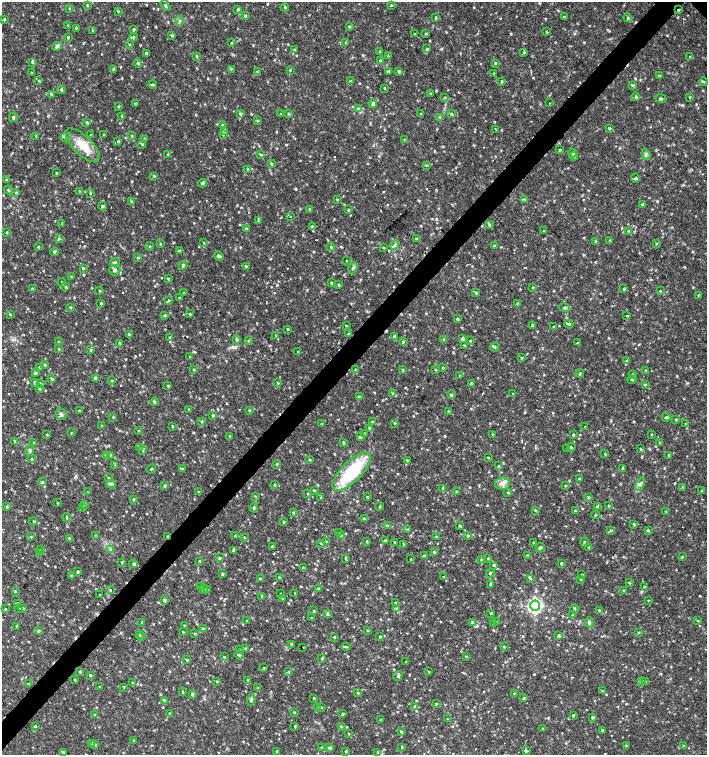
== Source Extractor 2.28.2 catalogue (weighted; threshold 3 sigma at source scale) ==
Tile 7 of 4 x 4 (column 3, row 2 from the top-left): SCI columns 3045-4453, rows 3012-4516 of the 6023 x 6029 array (HDU 1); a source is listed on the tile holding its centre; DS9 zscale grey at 2 x 2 block average (1 PNG px = mean of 2 x 2 image px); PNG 709 x 757 px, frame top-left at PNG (2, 2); each listed source drawn as its Kron ellipse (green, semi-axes under 4 px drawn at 4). Shown black and unused: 4% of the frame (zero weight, under 2 of 3 exposures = <1% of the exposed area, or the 3 px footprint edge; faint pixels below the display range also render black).
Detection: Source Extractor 2.28.2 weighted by HDU 2 'WHT'; one run over the whole footprint, this tile lists its part. Background 0.0332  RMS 0.0036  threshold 0.0164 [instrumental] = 3 sigma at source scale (4.5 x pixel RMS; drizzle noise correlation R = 1.50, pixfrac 1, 0.0396/0.0396 arcsec/px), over >= 5 px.
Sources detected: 919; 11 cosmic-ray / hot-pixel residue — neither listed nor drawn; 18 inside a brighter listed object's ellipse — not listed separately; of the other 890, all 500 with FLUX_AUTO >= 0.612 (the completeness limit of this list) listed and drawn (390 fainter detections not listed), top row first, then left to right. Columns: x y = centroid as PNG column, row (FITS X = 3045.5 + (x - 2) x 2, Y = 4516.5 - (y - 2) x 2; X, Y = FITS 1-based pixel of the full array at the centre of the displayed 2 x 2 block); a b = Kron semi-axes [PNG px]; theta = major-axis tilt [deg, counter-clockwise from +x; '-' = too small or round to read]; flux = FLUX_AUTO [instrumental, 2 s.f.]
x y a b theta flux
87 5 3 3 - 0.83
165 6 6 3 -56 1.3
391 6 2 2 - 9.5
285 7 4 3 - 0.96
69 8 3 2 - 0.65
238 9 4 3 - 1
679 10 3 2 - 1.1
118 11 3 3 - 0.8
245 16 4 3 - 0.99
564 17 4 2 - 0.78
436 18 4 2 - 0.77
628 18 4 3 - 1.1
4 19 3 3 - 1
179 21 5 3 - 1.4
68 25 2 2 - 0.76
349 26 3 3 - 0.88
76 28 3 2 - 0.66
134 29 3 3 - 0.92
92 30 3 3 - 0.62
546 32 3 3 - 0.65
414 34 2 2 - 3.4
426 34 3 3 - 0.68
172 35 4 3 - 1.1
68 37 3 2 - 1
133 37 4 3 - 1.1
346 42 3 3 - 0.69
232 43 3 3 - 0.68
129 44 3 2 - 0.63
57 46 5 4 - 2
294 49 3 2 - 0.64
427 49 4 3 - 1.1
380 52 3 2 - 0.68
524 52 3 3 - 1.1
146 53 3 3 - 0.89
388 55 3 3 - 0.71
197 56 3 3 - 0.77
690 57 2 2 - 1
380 61 3 3 - 1
32 62 3 3 - 0.97
138 63 4 3 - 1.3
495 63 3 3 - 0.77
113 69 4 2 - 0.83
231 69 3 3 - 0.82
290 70 3 2 - 0.81
388 71 4 3 - 1.1
399 71 3 3 - 1
258 72 4 3 - 1.3
32 73 3 3 - 0.74
494 73 4 2 - 0.67
659 75 3 3 - 0.79
39 81 4 2 - 0.7
350 81 3 2 - 0.64
502 81 3 3 - 1
704 82 4 2 - 0.78
153 84 4 3 - 1.1
632 85 4 3 - 1.4
384 88 3 2 - 0.64
61 90 4 3 - 1.3
51 94 3 2 - 0.7
431 94 3 2 - 0.67
636 97 4 3 - 1.1
690 97 3 2 - 0.62
445 98 3 2 - 0.64
661 99 5 3 - 1.5
550 103 2 2 - 1.1
135 104 3 2 - 0.85
373 104 4 4 - 1.6
118 106 3 3 - 0.8
358 108 3 2 - 0.73
240 114 3 3 - 1.3
280 114 3 2 - 0.61
289 114 4 3 - 0.94
421 114 3 2 - 0.74
452 114 3 2 - 0.69
122 116 3 2 - 0.84
13 117 5 3 - 1.4
440 117 3 3 - 0.87
258 120 3 3 - 0.68
87 123 3 3 - 0.97
222 125 3 2 - 0.72
609 128 4 3 - 1.2
496 129 4 2 - 2.9
224 131 4 3 - 1.8
223 134 3 3 - 0.7
91 135 3 2 - 0.64
104 135 3 2 - 0.69
36 136 3 2 - 0.73
132 136 3 3 - 0.61
65 138 5 3 - 1.4
144 139 3 3 - 1.2
405 140 4 2 - 0.77
118 141 3 3 - 0.69
142 144 4 3 - 0.92
83 145 22 9 -45 17
560 150 3 2 - 0.73
572 153 4 3 - 1
646 154 5 3 - 1.8
167 155 2 2 - 0.63
261 155 4 2 - 0.78
574 156 4 3 - 1.2
271 164 3 3 - 0.79
426 165 3 2 - 0.71
248 169 4 3 - 0.98
56 173 3 2 - 0.63
154 176 3 2 - 0.64
635 178 4 3 - 1.2
6 180 3 3 - 0.96
202 183 4 3 - 1.4
8 190 5 2 - 0.99
80 191 3 3 - 0.69
16 192 4 3 - 0.97
90 193 2 2 - 0.66
337 199 3 2 - 0.7
524 199 3 3 - 0.87
131 201 4 3 - 0.71
642 204 3 3 - 0.78
102 206 4 3 - 1.6
310 209 3 3 - 1
348 210 3 3 - 0.91
290 216 2 2 - 0.82
258 221 3 2 - 0.87
62 223 3 2 - 0.61
489 225 4 3 - 1.1
312 226 4 3 - 0.92
246 229 4 3 - 1.4
544 231 3 2 - 0.65
628 231 4 2 - 0.68
7 232 3 2 - 0.74
59 239 4 3 - 0.93
416 239 3 3 - 0.83
610 240 3 2 - 0.66
596 241 3 3 - 1.1
204 243 3 2 - 0.62
656 243 3 2 - 0.76
160 244 3 2 - 0.8
394 245 4 3 - 1.4
494 245 3 2 - 0.93
38 247 3 3 - 0.77
149 247 4 3 - 0.85
331 247 4 3 - 1.3
383 247 3 2 - 0.73
179 251 4 3 - 1.1
54 252 4 4 - 1.2
219 256 4 3 - 2.3
138 258 3 3 - 0.75
347 261 2 2 - 0.64
115 262 5 3 - 1.2
183 265 4 3 - 1.2
246 266 3 3 - 0.77
83 268 3 2 - 0.78
353 268 6 4 60 1.8
115 270 5 5 - 2.6
72 276 3 2 - 0.69
168 278 4 2 - 0.73
62 282 4 2 - 0.86
332 283 4 2 - 0.75
339 284 3 3 - 0.86
66 287 3 3 - 0.93
533 287 3 3 - 0.67
32 289 3 3 - 0.82
624 289 3 2 - 0.81
99 291 4 2 - 0.7
660 291 3 2 - 0.68
184 293 3 3 - 0.66
476 293 4 3 - 0.88
698 295 3 2 - 0.76
179 298 3 3 - 0.72
169 300 3 3 - 0.76
101 303 3 2 - 0.88
517 303 3 2 - 0.78
70 308 3 2 - 0.93
565 308 5 3 - 1.5
10 314 3 2 - 0.72
190 314 3 3 - 0.81
165 315 3 3 - 1
627 315 2 2 - 3.8
457 319 3 3 - 1
569 324 4 3 - 1.1
346 325 3 2 - 0.87
532 325 3 2 - 0.79
553 327 3 3 - 0.67
288 329 3 3 - 0.85
129 334 3 3 - 1.5
348 334 3 2 - 1
276 335 3 2 - 0.65
394 336 3 3 - 1
170 337 3 3 - 0.8
237 339 4 3 - 1.1
462 339 4 3 - 1.9
444 340 3 3 - 0.76
248 341 3 2 - 0.68
470 341 4 3 - 0.94
59 342 3 3 - 0.77
403 342 4 3 - 1.2
119 343 3 3 - 0.79
577 343 2 2 - 1
464 345 3 2 - 0.83
495 347 4 3 - 1.1
59 349 3 2 - 0.65
91 350 2 2 - 2.8
298 351 3 3 - 0.81
190 357 3 2 - 0.68
522 358 3 3 - 0.73
627 361 3 3 - 0.82
45 365 3 3 - 1.2
39 367 3 2 - 0.75
443 367 3 2 - 0.83
194 369 3 2 - 0.77
356 370 3 3 - 0.69
402 370 4 2 - 0.64
436 370 3 2 - 0.72
646 371 4 3 - 1.3
35 373 4 3 - 1.1
580 374 4 3 - 1.1
632 374 3 2 - 0.67
460 375 3 2 - 0.62
95 378 4 3 - 1.7
52 379 4 3 - 1.2
112 380 3 2 - 0.63
632 380 4 3 - 0.82
35 382 3 3 - 1.7
40 383 3 2 - 0.64
278 383 4 3 - 0.92
471 383 3 3 - 0.86
645 384 4 2 - 0.89
168 386 3 2 - 0.92
40 389 3 3 - 0.99
393 393 4 3 - 1.1
513 394 3 2 - 0.69
451 395 4 3 - 1.4
359 397 4 3 - 1.4
154 402 4 3 - 1.3
189 409 3 3 - 0.62
79 410 3 2 - 0.75
249 410 3 2 - 0.72
449 411 3 3 - 0.84
61 414 6 5 - 2.7
213 416 3 3 - 1.5
113 417 3 2 - 0.7
666 417 4 3 - 1.1
676 419 3 3 - 0.71
202 421 3 3 - 0.9
372 422 3 2 - 0.7
395 423 2 2 - 0.63
686 423 3 2 - 0.71
321 424 3 2 - 0.61
102 426 3 3 - 0.74
172 426 3 2 - 0.74
585 427 3 2 - 0.7
369 428 3 3 - 0.95
138 431 3 2 - 0.62
71 433 2 2 - 0.62
365 433 3 2 - 0.64
47 435 3 3 - 0.85
493 435 3 2 - 0.69
573 435 3 3 - 0.88
651 435 2 2 - 0.63
229 436 3 2 - 0.93
360 437 3 3 - 1.8
15 441 4 2 - 0.84
34 443 4 3 - 0.86
343 443 3 2 - 0.95
660 443 3 3 - 0.63
571 447 4 3 - 1.1
139 448 3 3 - 0.94
567 449 3 2 - 0.74
641 449 3 2 - 0.7
30 450 5 3 - 1.2
143 451 3 3 - 0.76
605 454 3 2 - 0.61
106 455 3 3 - 0.74
111 455 3 3 - 0.95
669 455 2 2 - 0.76
488 458 3 2 - 0.66
31 459 3 3 - 0.71
310 460 3 2 - 0.8
407 460 3 3 - 1.1
277 464 3 3 - 0.67
115 465 3 2 - 0.66
498 466 3 3 - 0.78
623 468 4 2 - 1.4
151 469 5 2 - 0.8
182 469 4 4 - 1.2
352 472 25 10 45 64
108 478 3 2 - 0.7
579 479 3 3 - 0.69
42 482 4 3 - 1.2
502 483 7 6 - 5.9
111 484 5 3 - 1.9
640 484 7 4 64 2.4
164 485 4 3 - 0.94
275 485 3 3 - 0.88
565 486 3 2 - 0.67
682 487 4 2 - 0.64
443 488 4 3 - 1.7
314 490 3 3 - 0.81
702 490 3 3 - 1
88 491 2 2 - 0.83
456 491 3 2 - 0.68
198 492 3 2 - 0.81
508 493 3 3 - 0.83
308 494 3 2 - 0.61
255 496 3 3 - 0.7
321 497 3 3 - 0.89
367 497 2 2 - 0.64
589 497 4 3 - 0.85
134 499 4 3 - 0.8
57 503 2 2 - 0.65
85 504 3 3 - 1.3
380 506 4 2 - 0.73
608 506 3 2 - 0.76
7 507 3 3 - 0.97
597 507 4 3 - 1.2
83 508 3 2 - 0.64
254 508 5 3 - 1.4
535 510 3 3 - 0.69
575 511 3 3 - 0.94
665 512 3 3 - 0.64
293 513 3 3 - 0.86
596 515 4 2 - 0.68
67 518 4 2 - 0.89
364 519 3 3 - 1
33 521 4 3 - 0.92
284 522 4 2 - 0.9
387 525 4 3 - 0.98
634 525 4 3 - 0.92
460 526 3 2 - 0.79
408 529 4 3 - 0.75
611 530 3 3 - 0.77
648 530 3 3 - 1.1
338 533 3 2 - 0.78
95 535 3 3 - 0.75
341 535 4 2 - 0.8
167 536 2 2 - 1
235 536 3 3 - 1
468 536 4 2 - 0.77
31 537 3 2 - 0.65
436 537 3 2 - 0.62
69 538 3 3 - 1.6
244 538 3 3 - 0.72
385 540 3 3 - 0.99
367 541 3 3 - 0.73
327 542 4 3 - 0.98
395 542 3 2 - 0.78
533 542 3 3 - 0.82
584 542 4 2 - 1
321 543 3 2 - 0.61
404 544 3 3 - 0.68
272 546 2 2 - 0.69
589 547 3 3 - 0.87
540 548 5 3 - 1.7
41 549 3 2 - 0.63
111 549 4 4 - 1.6
233 550 3 2 - 1.3
39 552 2 2 - 0.65
434 552 3 3 - 1.2
424 555 3 3 - 0.91
527 555 3 2 - 0.77
682 557 3 2 - 0.65
219 558 4 3 - 1.2
346 558 3 3 - 0.73
488 558 3 3 - 0.81
411 559 2 2 - 0.83
482 559 4 2 - 0.71
199 561 3 2 - 0.84
122 562 3 3 - 0.95
561 563 3 2 - 1
134 564 4 2 - 2
494 565 3 3 - 1
303 568 3 3 - 1.2
78 571 3 3 - 1.1
490 573 4 2 - 0.97
222 574 3 3 - 1.2
582 575 2 2 - 0.64
71 576 3 3 - 1
444 577 3 2 - 0.94
280 578 3 3 - 1.2
531 578 3 2 - 0.66
260 579 3 2 - 0.89
581 579 2 2 - 0.75
630 583 4 3 - 0.94
490 584 3 3 - 1.4
644 586 3 2 - 0.67
200 587 3 3 - 1.3
318 588 3 3 - 0.79
204 589 5 3 - 1.6
110 590 3 2 - 0.77
208 590 3 3 - 0.8
624 590 3 2 - 0.77
15 591 3 3 - 0.89
295 593 2 2 - 0.62
281 594 3 2 - 0.85
100 595 2 2 - 0.69
262 596 3 2 - 0.83
282 599 4 2 - 0.85
164 600 3 3 - 1.6
648 601 2 2 - 0.71
18 603 3 2 - 0.72
396 603 3 2 - 1.2
535 606 5 5 - 160
19 608 2 2 - 1.3
23 608 3 3 - 1
397 608 4 3 - 1.1
5 609 3 2 - 0.66
574 609 4 3 - 1.2
599 610 3 2 - 0.68
314 611 4 3 - 1
491 613 3 3 - 0.77
327 614 4 4 - 1.4
572 615 3 3 - 0.81
312 618 3 2 - 1
247 621 2 2 - 0.67
698 621 3 3 - 0.77
142 622 3 3 - 0.87
472 622 3 3 - 1.2
496 622 3 2 - 1.5
589 622 5 4 - 1.6
493 624 3 2 - 0.69
184 625 3 2 - 0.78
17 626 3 3 - 1.5
203 629 3 3 - 1.1
368 630 3 3 - 0.62
39 631 4 3 - 1.2
183 632 3 2 - 0.75
639 632 3 3 - 0.7
195 634 3 3 - 0.69
139 635 3 3 - 0.94
380 636 3 3 - 0.76
559 636 3 3 - 1.4
141 637 3 3 - 0.63
334 637 3 2 - 0.91
291 644 3 3 - 0.84
303 647 2 2 - 0.64
346 647 4 3 - 0.82
504 647 3 2 - 0.77
246 648 3 3 - 0.97
240 650 3 3 - 0.74
239 655 5 2 - 1.4
466 656 3 3 - 0.62
224 657 3 3 - 0.79
322 658 4 3 - 1
187 660 3 3 - 1.1
406 662 3 2 - 0.7
264 668 3 2 - 0.83
80 672 3 3 - 1.2
289 672 3 3 - 0.75
429 672 2 2 - 0.69
90 675 3 3 - 1.2
398 676 5 4 - 1.6
75 680 3 2 - 0.78
248 680 2 2 - 0.79
217 681 3 3 - 0.8
641 682 3 3 - 0.72
646 682 4 3 - 1.6
132 683 2 2 - 0.69
28 684 3 2 - 0.82
99 687 3 2 - 0.64
124 687 2 2 - 0.61
257 688 3 3 - 0.83
602 691 3 2 - 0.69
183 692 3 3 - 0.73
358 693 3 2 - 0.8
514 693 3 3 - 0.81
192 694 4 3 - 1.4
314 698 3 2 - 0.86
524 698 3 2 - 0.89
164 700 3 3 - 1.5
251 700 6 3 82 1.7
436 704 3 2 - 0.94
415 706 4 3 - 0.95
321 707 3 3 - 0.61
317 708 3 3 - 1.1
294 712 3 3 - 0.79
170 713 3 2 - 1
343 714 4 2 - 0.71
94 715 3 2 - 0.76
573 715 3 2 - 0.89
593 717 3 3 - 1.4
448 719 3 3 - 0.8
381 720 3 2 - 0.7
35 726 2 2 - 0.98
295 726 3 2 - 0.89
341 726 3 3 - 0.89
543 728 3 2 - 0.71
602 730 3 2 - 0.75
401 732 3 3 - 1
348 734 2 2 - 0.69
134 740 4 3 - 0.81
91 743 4 3 - 1.2
95 745 3 3 - 1.1
626 745 3 2 - 0.74
683 746 4 3 - 0.78
322 747 3 2 - 1
330 748 3 2 - 2.2
402 748 3 3 - 0.66
277 751 3 2 - 0.74
346 751 3 3 - 0.65
526 751 4 3 - 1.3
63 752 3 2 - 0.82
378 752 3 2 - 0.75
Overlapping masked pixels (flux is a lower limit): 2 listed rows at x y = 679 10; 167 536
Diffuse or blended objects may show on this block-average render without a row.